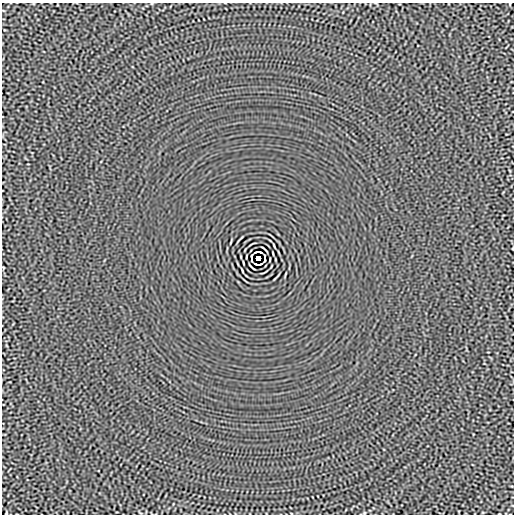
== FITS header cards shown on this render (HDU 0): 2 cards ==
NAXIS1  =                  512
NAXIS2  =                  512

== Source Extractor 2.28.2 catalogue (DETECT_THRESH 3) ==
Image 512 x 512 px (HDU 0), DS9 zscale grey, 1 PNG px = 1 image px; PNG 516 x 516 px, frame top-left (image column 1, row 512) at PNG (2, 3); no overlay
Background -6.36e-06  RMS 0.0014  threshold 0.00431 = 3 sigma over >= 5 px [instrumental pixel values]
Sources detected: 13; all 13 listed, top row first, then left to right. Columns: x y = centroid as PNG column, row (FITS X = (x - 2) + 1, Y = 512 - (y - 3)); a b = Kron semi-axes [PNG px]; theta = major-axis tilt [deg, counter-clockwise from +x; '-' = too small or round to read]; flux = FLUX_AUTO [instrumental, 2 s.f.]
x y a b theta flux
274 245 4 2 - 0.095
264 249 7 2 -43 0.12
260 252 4 2 - 0.1
251 256 3 2 - 0.097
264 256 4 2 - 0.095
258 258 4 4 - 3.7
252 260 4 2 - 0.095
265 260 3 2 - 0.097
256 264 4 2 - 0.086
260 264 5 2 - 0.081
252 267 7 2 -43 0.12
242 271 4 2 - 0.095
6 513 4 3 - 0.067
At the frame edge (FLAGS 8, measured only in part): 1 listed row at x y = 6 513